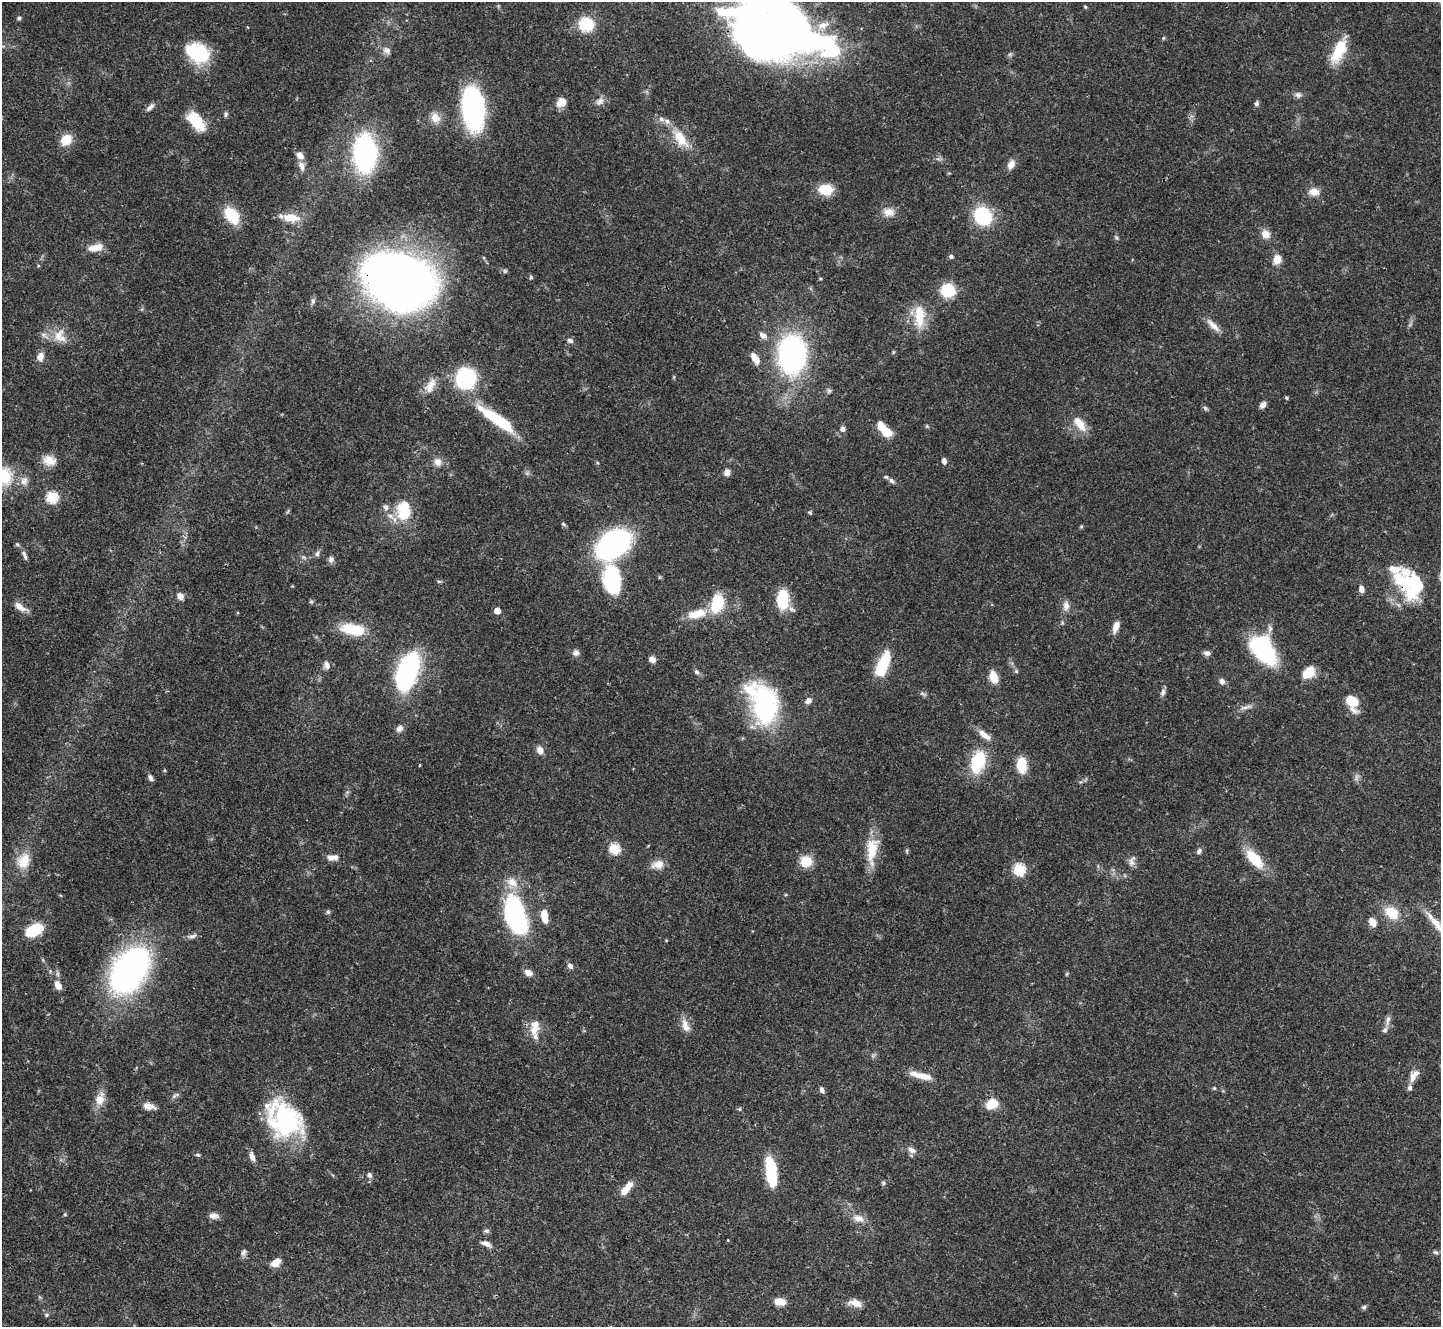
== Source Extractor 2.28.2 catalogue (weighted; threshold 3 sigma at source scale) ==
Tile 7 of 4 x 4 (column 3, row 2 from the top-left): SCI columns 2883-4321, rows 2944-4268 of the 5761 x 5752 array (HDU 1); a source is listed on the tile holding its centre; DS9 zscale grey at full resolution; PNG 1443 x 1329 px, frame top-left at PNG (2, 2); no overlay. Shown black and unused: <1% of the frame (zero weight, under 3 of 4 exposures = <1% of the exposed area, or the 3 px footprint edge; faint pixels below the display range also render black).
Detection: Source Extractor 2.28.2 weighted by HDU 2 'WHT'; one run over the whole footprint, this tile lists its part. Background 0.0707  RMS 0.0033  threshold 0.015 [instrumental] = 3 sigma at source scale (4.5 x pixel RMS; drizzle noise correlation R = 1.50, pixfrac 1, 0.05/0.05 arcsec/px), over >= 5 px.
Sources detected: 189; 1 too faint to see at this stretch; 4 inside a brighter object's white glare — not listed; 19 inside a brighter listed object's ellipse — not listed separately; the other 165 listed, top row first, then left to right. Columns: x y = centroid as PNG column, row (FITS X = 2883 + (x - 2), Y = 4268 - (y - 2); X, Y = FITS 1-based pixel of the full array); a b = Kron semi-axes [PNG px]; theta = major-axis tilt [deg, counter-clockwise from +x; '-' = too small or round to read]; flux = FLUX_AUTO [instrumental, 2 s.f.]
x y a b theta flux
1085 7 5 4 - 0.41
19 18 5 5 - 0.54
586 24 13 12 - 13
762 43 91 52 -1 400
387 51 11 8 -34 1.6
197 53 28 20 -31 18
1338 53 28 14 60 9.4
1298 95 9 7 -6 1.2
600 101 11 8 41 1.8
561 102 11 9 42 3.7
1257 104 7 5 71 0.87
150 107 13 6 45 1.4
473 108 29 14 -84 92
226 114 7 5 78 0.71
435 118 14 11 -53 3.4
196 121 24 12 -49 10
681 139 31 14 -55 7.8
66 140 13 10 44 5.8
365 153 26 16 -89 75
300 155 10 7 -38 2.1
1011 164 12 8 59 2.4
301 166 13 7 -72 1.8
826 190 14 11 -8 7.9
1314 192 14 10 -7 3.1
889 212 15 11 -2 3.4
232 215 19 11 -52 12
983 216 15 13 -50 24
291 218 22 10 -5 5.6
1266 234 12 10 -47 2.9
95 248 21 9 11 4
951 256 6 5 - 0.76
1277 259 12 10 84 3.1
401 281 52 38 -13 320
948 290 12 11 - 14
313 301 9 5 81 0.89
919 316 31 13 88 9
1213 325 24 7 -44 2.9
58 335 23 9 52 4
763 335 12 8 -36 1.6
570 340 7 6 - 1
792 354 28 20 89 87
40 357 11 8 69 2.3
755 358 13 6 -60 3.4
674 377 5 3 - 0.34
466 378 16 14 30 35
431 384 19 11 40 4.3
829 391 7 5 44 0.67
1286 398 5 4 - 0.43
1263 405 7 6 - 1.6
1205 408 7 4 -45 0.62
502 422 30 12 -39 14
1080 424 24 10 -53 5.1
843 429 5 5 - 1.7
886 432 14 11 -36 4.8
49 461 17 12 -18 4.4
944 461 7 5 -78 1.3
438 462 12 10 -72 2.3
727 472 9 7 67 1.6
4 476 25 23 65 12
892 481 7 5 -45 0.92
52 497 6 5 - 29
386 507 8 6 -72 1.2
404 510 18 12 90 15
810 512 6 5 - 0.46
390 516 8 7 - 1.7
563 524 7 4 -37 0.51
1081 526 6 4 1 0.41
17 544 5 5 - 0.53
613 544 24 16 36 99
317 553 9 5 72 0.96
25 557 9 5 -74 0.78
331 559 8 7 - 1.2
1394 569 44 17 -17 8.1
439 581 6 3 18 0.42
612 581 27 16 -81 30
1416 587 38 19 52 17
1361 589 8 6 -71 1.6
180 596 9 8 - 1.7
783 599 20 11 89 14
717 604 24 15 75 11
1066 605 13 8 90 2.1
20 607 18 8 -37 2.9
497 611 5 5 - 4.7
697 614 26 11 13 6.9
1116 627 13 6 71 3.1
353 629 24 11 -10 14
1263 650 32 20 -54 38
576 653 9 8 - 1.3
1207 653 8 6 -17 1.3
652 659 7 6 - 2.2
883 664 30 11 67 13
327 665 11 7 -70 1.5
1016 671 6 4 -46 0.49
407 672 28 14 69 78
696 672 8 5 -41 0.81
1309 673 14 9 47 6.3
994 677 12 7 -73 5.3
1222 681 8 7 - 1.4
1163 692 10 6 75 1.1
923 694 10 4 -22 0.68
808 701 8 6 41 1.6
1352 701 15 10 -68 9.1
764 703 42 26 -68 53
1246 707 18 4 15 1.5
399 728 9 8 - 1.5
540 750 9 8 - 2.2
978 761 28 16 71 15
419 765 3 3 - 0.64
1022 765 14 9 -87 10
164 770 5 3 - 0.32
1356 777 10 4 77 0.87
151 778 9 5 -58 1
614 848 5 5 - 23
872 849 34 15 80 9.5
1199 851 8 6 51 0.97
331 857 12 8 5 2
1254 859 29 12 -48 9.4
24 861 21 16 70 7.1
806 861 14 13 - 6.1
1131 862 13 9 -89 1.8
658 864 16 10 13 3.3
1019 869 6 6 - 30
512 882 17 12 -37 4.6
328 912 6 5 - 0.59
1392 913 20 14 -35 7
515 915 34 17 -72 59
544 916 15 7 -82 5
1372 922 11 8 -60 2.5
1439 927 25 10 -50 6.3
34 930 14 8 27 18
192 936 12 6 14 1.4
570 966 8 6 -44 1.2
130 970 43 27 57 110
528 973 8 6 -20 2.7
58 985 10 7 -62 2.7
1388 1020 15 5 81 1.5
685 1026 19 9 -68 3.1
534 1029 18 12 53 4.2
925 1076 24 9 -14 3.9
1413 1077 14 8 81 2.6
1214 1088 5 4 - 0.39
822 1090 7 6 - 1
100 1099 15 11 70 4.2
992 1104 11 8 27 8
148 1106 15 8 -13 2.5
740 1109 6 3 -71 0.38
284 1119 47 35 -42 40
911 1150 13 7 -29 1.9
198 1155 7 4 -18 0.59
252 1157 11 6 -70 1.9
771 1172 29 9 -82 19
369 1175 7 6 - 1
883 1183 6 5 - 0.6
629 1185 14 8 40 3.3
214 1216 13 7 -2 1.8
858 1218 17 8 -14 3
487 1231 7 6 - 0.82
486 1244 12 6 -20 1.9
243 1252 9 7 62 1
1435 1252 7 5 -17 0.74
276 1263 11 7 35 3.6
780 1302 10 7 -5 4.9
855 1303 16 8 -15 3.5
1364 1307 6 5 - 0.66
46 1315 6 5 - 0.62
Overlapping masked pixels (flux is a lower limit): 3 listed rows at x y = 762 43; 401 281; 1416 587
Isophote crosses this tile's border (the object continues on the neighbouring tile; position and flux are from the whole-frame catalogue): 3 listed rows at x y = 762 43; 4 476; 1439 927